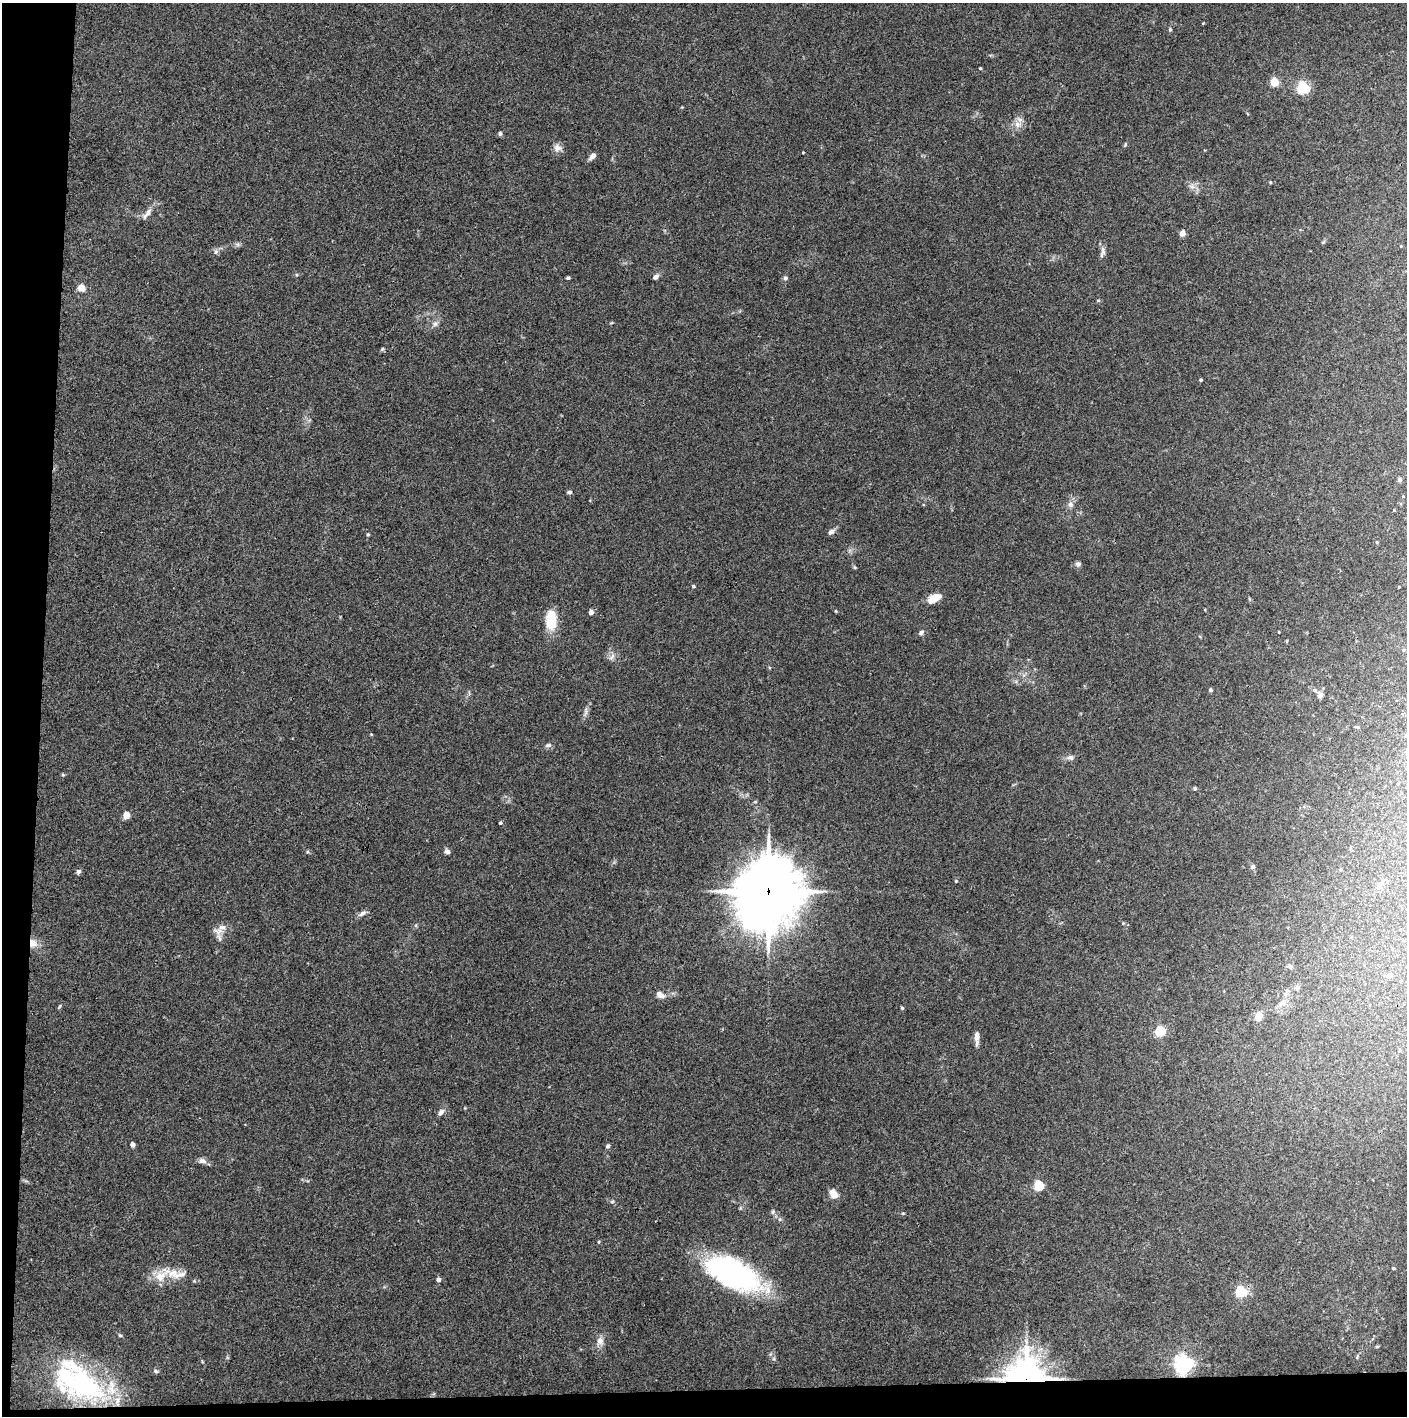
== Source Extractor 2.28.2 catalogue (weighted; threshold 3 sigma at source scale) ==
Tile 7 of 3 x 3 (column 1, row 3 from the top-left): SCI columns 2-1406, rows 1-1414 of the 4222 x 4244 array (HDU 1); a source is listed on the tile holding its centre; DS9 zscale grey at full resolution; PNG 1409 x 1418 px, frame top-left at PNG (2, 3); no overlay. Shown black and unused: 5% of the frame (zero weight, under 3 of 4 exposures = <1% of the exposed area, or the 3 px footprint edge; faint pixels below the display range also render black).
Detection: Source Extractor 2.28.2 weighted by HDU 2 'WHT'; one run over the whole footprint, this tile lists its part. Background 0.0332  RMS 0.0045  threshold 0.02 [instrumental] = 3 sigma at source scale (4.5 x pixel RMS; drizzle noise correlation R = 1.50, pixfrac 1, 0.05/0.05 arcsec/px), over >= 5 px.
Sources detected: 97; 3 inside a brighter listed object's ellipse — not listed separately; the other 94 listed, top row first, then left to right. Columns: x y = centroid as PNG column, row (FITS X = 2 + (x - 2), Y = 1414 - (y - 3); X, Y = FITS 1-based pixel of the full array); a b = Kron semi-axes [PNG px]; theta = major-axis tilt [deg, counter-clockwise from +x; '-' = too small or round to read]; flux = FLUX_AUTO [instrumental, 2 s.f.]
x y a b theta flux
1203 23 4 3 - 0.34
1170 29 6 4 -70 0.59
980 68 3 3 - 0.49
1274 82 5 4 - 16
1303 88 5 5 - 66
1017 124 10 8 -74 2.9
500 133 5 5 - 1
557 148 12 10 -20 2.4
803 152 4 2 - 0.33
592 156 9 5 47 2.3
1270 182 4 3 - 0.42
1192 186 7 6 - 1.6
147 213 17 7 50 2.9
1182 233 4 4 - 6.3
1103 251 14 6 -85 1.9
216 252 7 5 68 1.2
655 277 6 5 - 1.6
568 278 4 3 - 0.66
785 278 5 5 - 1.2
81 288 5 5 - 7.5
1098 300 6 4 0 0.5
435 324 8 6 90 1.4
382 349 5 4 - 0.61
1201 380 3 3 - 0.73
1400 480 4 4 - 1.6
569 492 6 4 9 0.89
1070 505 8 8 - 1.7
1394 510 3 3 - 0.31
831 532 9 6 32 1.6
368 534 4 4 - 0.45
1377 542 5 3 - 0.36
1078 564 8 7 - 1.2
855 567 5 4 - 0.52
693 586 5 4 - 0.57
934 598 14 7 29 6.8
836 611 5 3 - 0.39
591 612 4 4 - 3.1
551 620 17 10 89 15
921 633 7 5 52 1.3
1403 650 5 3 - 0.38
612 657 11 6 53 1.7
1210 690 4 4 - 0.83
1314 690 6 5 - 0.78
1320 695 7 7 - 1.7
585 712 15 4 77 1.7
1358 727 5 4 - 0.53
548 745 9 6 8 1.2
1070 758 10 7 -21 1.6
63 775 5 4 - 0.5
1195 788 5 4 - 0.71
755 802 6 3 19 0.49
126 815 5 4 - 8.3
500 823 4 4 - 0.75
447 851 8 6 -33 1.2
1253 867 7 6 - 0.93
78 871 6 6 - 1
956 881 4 4 - 0.49
1379 885 11 5 54 1.4
768 891 26 22 73 2200
362 913 13 5 30 1.6
1123 923 4 4 - 0.4
219 931 16 10 -6 3.7
33 943 12 10 -62 3.9
1290 966 5 5 - 1.3
1389 976 6 6 - 1.7
1287 991 7 6 - 1
660 995 9 6 -25 3.3
1282 1003 9 8 - 2
902 1008 5 4 - 0.51
1258 1016 9 7 56 4.7
1160 1031 5 5 - 35
977 1036 15 6 88 2.5
441 1112 10 6 49 1.7
132 1145 4 4 - 2.5
608 1146 5 4 - 1
202 1161 12 7 -12 1.9
1039 1185 5 5 - 33
833 1194 9 7 -53 4.8
612 1202 6 3 19 0.51
773 1212 7 5 70 0.9
903 1213 5 3 - 0.43
1393 1268 5 3 - 0.43
181 1274 22 7 20 3.7
733 1274 62 27 -25 85
161 1276 28 13 41 8.5
438 1280 4 4 - 1.8
1241 1291 5 5 - 44
600 1341 12 9 86 3
1377 1346 5 3 - 0.48
1357 1356 7 3 80 0.49
1184 1365 6 6 - 210
156 1371 7 5 -27 0.85
1026 1378 11 10 - 850
79 1382 67 30 -28 60
Overlapping masked pixels (flux is a lower limit): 5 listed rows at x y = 768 891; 33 943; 1241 1291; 1184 1365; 1026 1378